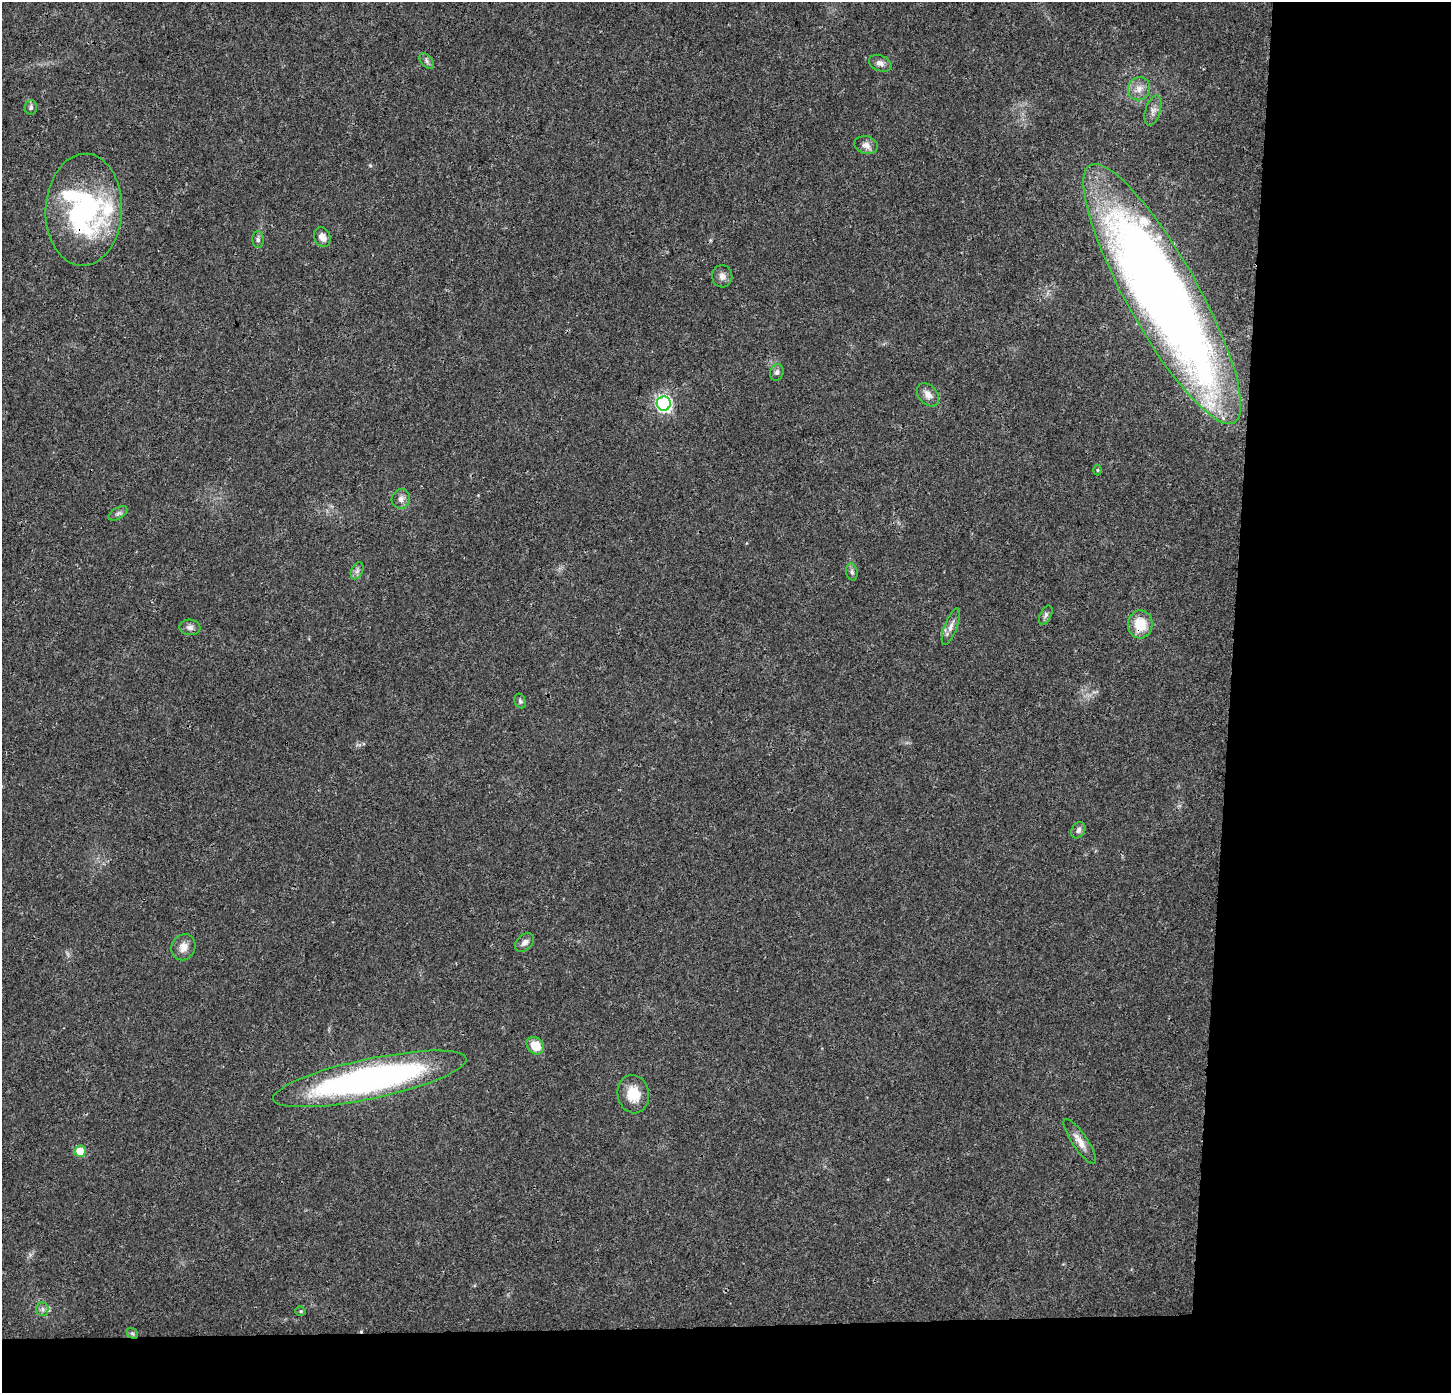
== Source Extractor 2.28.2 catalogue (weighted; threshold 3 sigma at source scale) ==
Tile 9 of 3 x 3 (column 3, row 3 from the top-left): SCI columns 2906-4354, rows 214-1604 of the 4354 x 4601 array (HDU 1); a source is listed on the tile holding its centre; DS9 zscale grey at full resolution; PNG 1453 x 1395 px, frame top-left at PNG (2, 2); each listed source drawn as its Kron ellipse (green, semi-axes under 4 px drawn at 4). Shown black and unused: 19% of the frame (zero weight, under 3 of 4 exposures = <1% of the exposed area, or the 3 px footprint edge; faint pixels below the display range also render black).
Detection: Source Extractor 2.28.2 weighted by HDU 2 'WHT'; one run over the whole footprint, this tile lists its part. Background 0.0264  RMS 0.0031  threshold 0.014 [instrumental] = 3 sigma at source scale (4.5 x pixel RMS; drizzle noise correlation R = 1.50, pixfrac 1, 0.0396/0.0396 arcsec/px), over >= 5 px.
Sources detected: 38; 1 inside a brighter object's white glare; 1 cosmic-ray / hot-pixel residue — neither listed nor drawn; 1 inside a brighter listed object's ellipse — not listed separately; the other 35 listed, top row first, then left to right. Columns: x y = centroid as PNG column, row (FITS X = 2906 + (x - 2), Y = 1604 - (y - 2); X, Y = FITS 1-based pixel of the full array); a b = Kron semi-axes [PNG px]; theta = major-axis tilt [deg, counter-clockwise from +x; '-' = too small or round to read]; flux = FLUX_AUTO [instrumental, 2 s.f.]
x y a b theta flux
427 61 9 5 -51 0.88
880 63 11 8 -22 1.6
1139 89 12 11 - 2.8
31 107 7 6 - 0.75
1153 111 16 7 73 1.9
866 145 12 8 -15 1.9
84 210 56 38 87 53
322 237 10 8 -67 2.2
258 239 8 5 90 0.87
722 276 11 10 - 1.7
1162 294 148 35 -61 390
777 372 8 6 73 0.92
928 395 13 9 -48 2.3
664 403 7 7 - 69
1098 470 5 3 - 0.31
401 499 10 9 - 1.6
118 513 10 5 33 0.94
357 571 9 5 64 0.98
852 572 8 5 -81 0.8
1046 615 10 5 62 0.9
1140 624 14 12 87 7.7
951 626 19 6 69 1.9
190 627 10 7 -5 1.3
520 701 7 5 -67 0.69
1078 830 9 6 58 1
525 942 11 7 42 1.5
183 947 13 11 62 2.9
535 1046 9 7 -45 5.4
370 1079 99 20 12 110
633 1094 19 16 -81 6.4
1080 1141 26 7 -56 3.1
80 1151 5 5 - 8.5
42 1309 7 6 - 0.88
301 1311 5 4 - 0.45
132 1333 6 4 -42 0.49
Overlapping masked pixels (flux is a lower limit): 3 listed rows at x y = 84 210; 1162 294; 1140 624